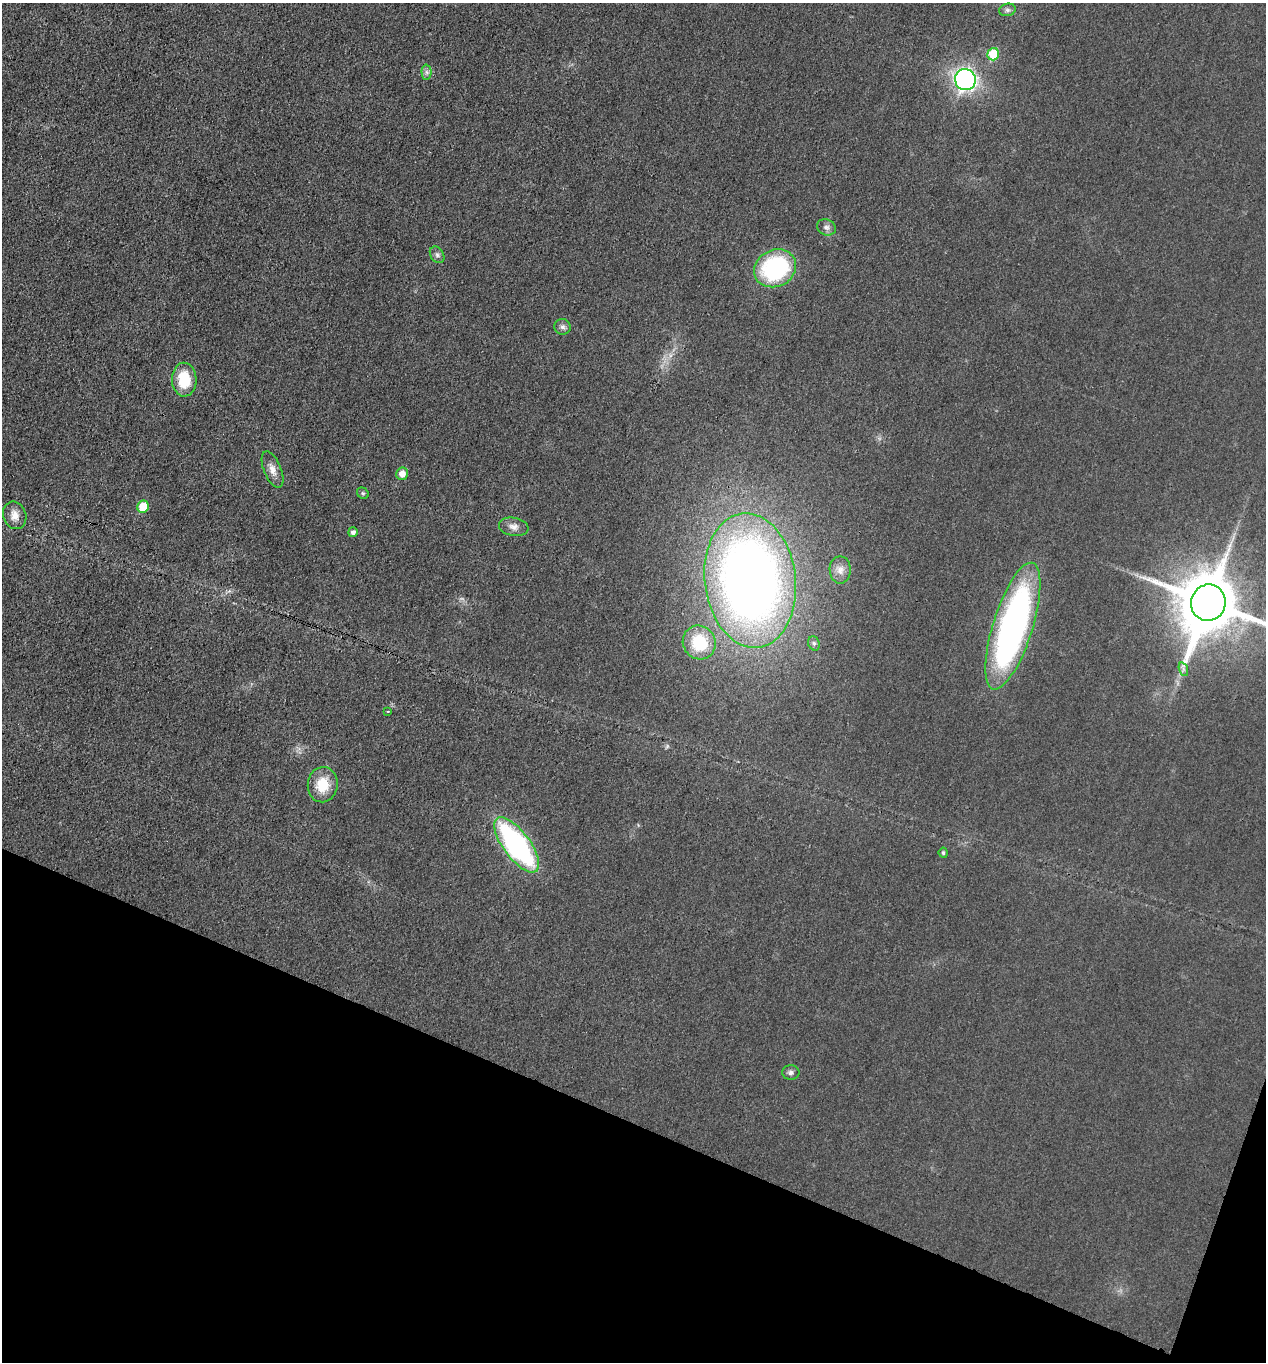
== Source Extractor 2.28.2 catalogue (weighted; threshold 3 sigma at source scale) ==
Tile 15 of 4 x 4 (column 3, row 4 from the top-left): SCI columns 2802-4065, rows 3-1362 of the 5466 x 5451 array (HDU 1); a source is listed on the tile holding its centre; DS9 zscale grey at full resolution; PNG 1268 x 1364 px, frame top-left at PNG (2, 3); each listed source drawn as its Kron ellipse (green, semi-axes under 4 px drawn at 4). Shown black and unused: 19% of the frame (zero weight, under 3 of 4 exposures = <1% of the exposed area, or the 3 px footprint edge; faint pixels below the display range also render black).
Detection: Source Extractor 2.28.2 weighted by HDU 2 'WHT'; one run over the whole footprint, this tile lists its part. Background 0.0176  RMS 0.006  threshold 0.0269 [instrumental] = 3 sigma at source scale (4.5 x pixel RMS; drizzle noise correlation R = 1.50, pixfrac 1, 0.05/0.05 arcsec/px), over >= 5 px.
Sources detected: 28; all 28 listed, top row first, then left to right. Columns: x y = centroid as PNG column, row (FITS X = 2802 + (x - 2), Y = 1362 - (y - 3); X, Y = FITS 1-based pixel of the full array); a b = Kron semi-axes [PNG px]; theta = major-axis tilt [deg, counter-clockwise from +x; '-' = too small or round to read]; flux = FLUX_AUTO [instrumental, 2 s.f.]
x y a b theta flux
1007 10 8 6 13 1.7
993 54 6 6 - 24
427 72 7 5 -89 1.6
965 80 10 10 - 160
826 227 10 8 -23 2.5
437 255 9 6 -56 1.9
775 268 22 18 26 73
562 327 8 8 - 2
184 380 17 12 -88 20
273 470 19 8 -68 5.5
402 474 6 6 - 5.2
363 493 6 5 - 1.1
143 507 6 5 - 16
15 515 14 11 -69 5.4
514 527 15 9 -10 4
353 532 5 5 - 2.1
840 570 14 10 -90 4.6
750 580 67 45 -83 560
1208 603 18 17 - 4500
1013 626 66 20 73 220
699 643 17 16 - 27
814 643 7 5 -69 1.3
1183 669 7 4 -72 1.4
388 711 3 2 - 0.45
323 785 18 15 83 16
517 845 33 13 -53 130
943 853 5 4 - 1.1
791 1072 8 7 - 1.8
Isophote crosses this tile's border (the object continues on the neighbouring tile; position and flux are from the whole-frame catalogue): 1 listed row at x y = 1208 603